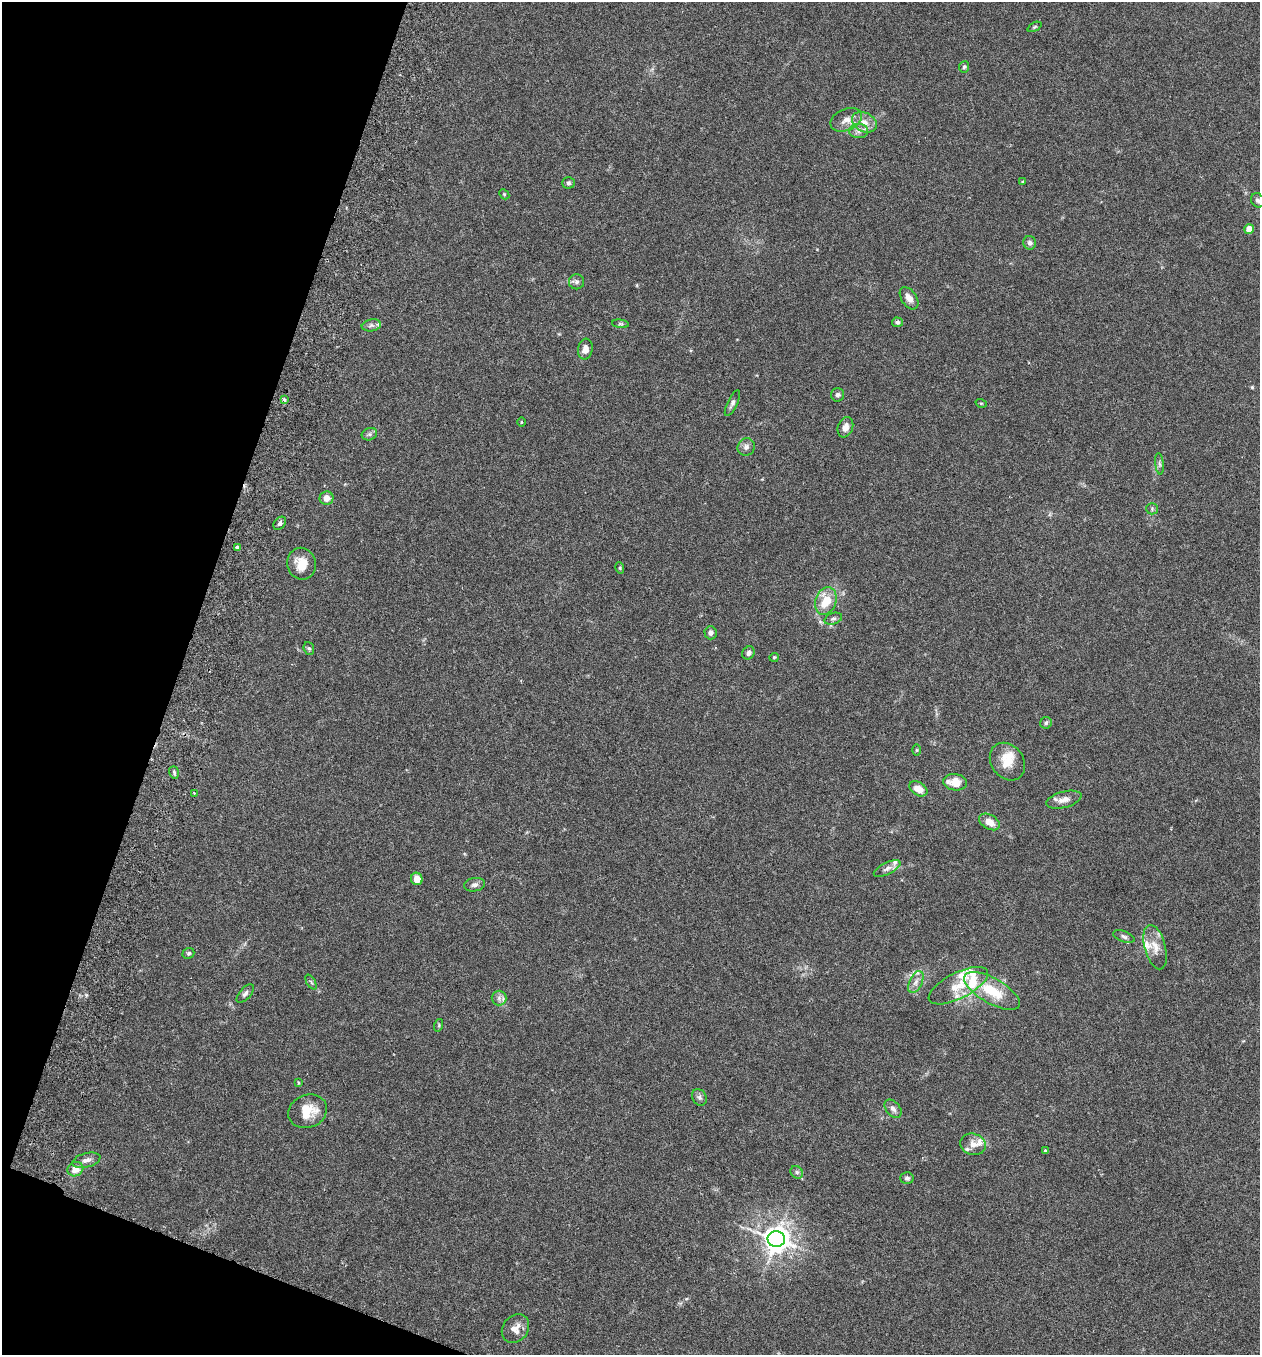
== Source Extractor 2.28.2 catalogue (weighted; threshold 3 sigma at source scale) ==
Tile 9 of 4 x 4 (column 1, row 3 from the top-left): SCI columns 192-1449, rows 1381-2733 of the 5543 x 5465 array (HDU 1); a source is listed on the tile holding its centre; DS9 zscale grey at full resolution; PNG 1262 x 1357 px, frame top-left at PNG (2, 2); each listed source drawn as its Kron ellipse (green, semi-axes under 4 px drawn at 4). Shown black and unused: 17% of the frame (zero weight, under 3 of 6 exposures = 3% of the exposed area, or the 3 px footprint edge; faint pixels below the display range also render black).
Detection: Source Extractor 2.28.2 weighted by HDU 2 'WHT'; one run over the whole footprint, this tile lists its part. Background 0.0173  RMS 0.0019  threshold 0.00795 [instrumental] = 3 sigma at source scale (4.09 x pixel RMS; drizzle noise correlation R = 1.36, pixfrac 0.8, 0.05/0.05 arcsec/px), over >= 5 px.
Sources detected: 81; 9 inside a brighter listed object's ellipse — not listed separately; the other 72 listed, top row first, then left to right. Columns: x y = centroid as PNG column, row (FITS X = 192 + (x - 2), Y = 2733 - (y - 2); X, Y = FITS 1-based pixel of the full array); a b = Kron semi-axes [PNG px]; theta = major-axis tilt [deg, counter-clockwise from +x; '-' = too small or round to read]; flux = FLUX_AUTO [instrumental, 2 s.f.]
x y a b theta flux
1034 27 7 4 27 0.27
964 67 6 5 - 0.29
846 120 16 10 24 1.8
864 122 13 9 -28 1.8
859 131 9 7 1 0.85
1022 182 4 3 - 0.2
568 183 6 6 - 0.39
504 194 6 4 -46 0.22
1257 200 7 6 - 0.52
1249 229 5 5 - 2
1030 243 7 6 - 0.55
577 282 7 7 - 0.55
909 298 12 7 -56 1.1
897 322 5 4 - 0.39
620 324 8 3 -5 0.29
371 325 9 6 10 0.55
585 349 10 7 81 1.2
838 395 7 6 - 0.48
284 400 4 3 - 0.73
732 403 14 5 64 0.59
981 403 5 3 - 0.18
521 422 5 3 - 0.17
845 427 10 7 70 1.2
369 434 8 6 20 0.5
746 447 9 8 - 0.75
1160 464 10 4 -84 0.45
327 498 7 6 - 1.4
1152 509 6 6 - 0.3
280 523 7 5 49 0.55
237 548 4 3 - 0.68
301 564 16 14 -78 2.7
620 568 6 3 -72 0.21
826 601 14 10 70 4
833 619 9 5 20 0.5
711 633 6 6 - 0.61
309 648 6 5 - 0.29
748 653 7 6 - 0.58
774 657 5 4 - 0.21
1046 723 6 5 - 0.34
917 750 6 4 90 0.19
1007 762 20 16 -53 3.4
174 772 6 4 -72 0.35
955 782 12 8 -8 3.2
918 789 10 6 -33 2
194 793 3 3 - 0.14
1064 800 18 8 15 1.5
989 822 11 7 -29 1.9
887 868 14 5 26 0.76
417 879 6 5 - 1.8
474 885 10 6 11 0.64
1124 937 11 5 -22 0.52
1155 947 23 10 -75 2.3
188 953 6 5 - 0.33
311 982 8 3 -58 0.26
916 982 12 6 65 0.93
958 986 32 13 27 4.1
992 991 31 12 -29 6
245 994 11 5 49 0.56
499 998 7 7 - 0.73
439 1025 6 4 73 0.24
299 1082 3 3 - 0.21
699 1097 9 7 -58 0.53
893 1109 10 7 -50 0.72
308 1111 20 16 23 4
973 1144 13 10 -16 1.8
1045 1151 3 3 - 0.33
86 1160 14 7 14 0.97
75 1169 8 7 - 2
797 1172 7 5 -45 0.38
907 1178 6 6 - 0.44
776 1239 8 8 - 210
515 1329 15 12 52 1.6